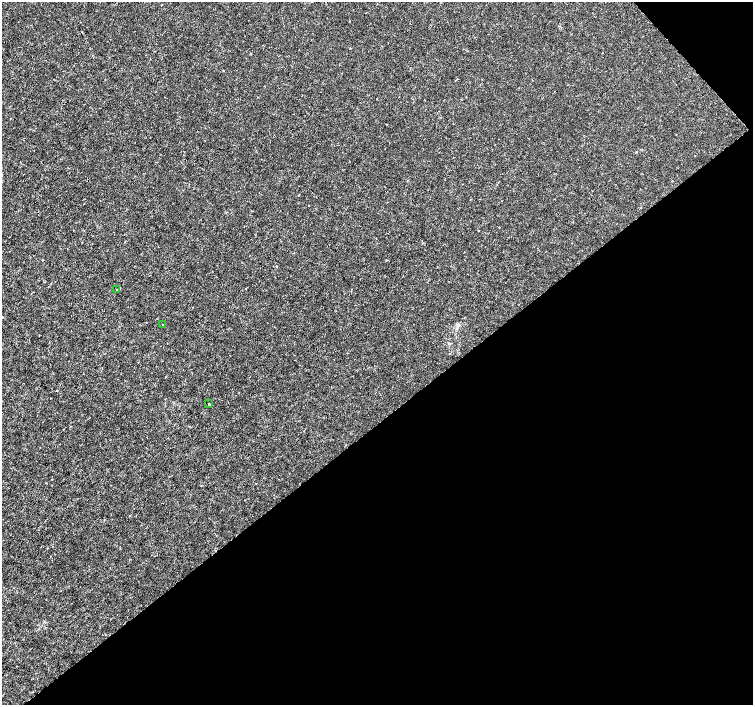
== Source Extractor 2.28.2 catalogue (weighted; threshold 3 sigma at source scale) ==
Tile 12 of 4 x 4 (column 4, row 3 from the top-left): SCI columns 4510-6010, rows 1615-3019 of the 6011 x 5972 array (HDU 1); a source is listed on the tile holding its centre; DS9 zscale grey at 2 x 2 block average (1 PNG px = mean of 2 x 2 image px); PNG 755 x 707 px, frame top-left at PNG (2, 2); each listed source drawn as its Kron ellipse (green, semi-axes under 4 px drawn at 4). Shown black and unused: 41% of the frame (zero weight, under 3 of 4 exposures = <1% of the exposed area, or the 3 px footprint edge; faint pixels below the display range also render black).
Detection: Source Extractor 2.28.2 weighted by HDU 2 'WHT'; one run over the whole footprint, this tile lists its part. Background -3.32e-04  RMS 0.0012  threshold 0.00538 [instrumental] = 3 sigma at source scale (4.5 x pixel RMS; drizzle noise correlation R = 1.50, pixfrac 1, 0.0396/0.0396 arcsec/px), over >= 5 px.
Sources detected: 3; all 3 listed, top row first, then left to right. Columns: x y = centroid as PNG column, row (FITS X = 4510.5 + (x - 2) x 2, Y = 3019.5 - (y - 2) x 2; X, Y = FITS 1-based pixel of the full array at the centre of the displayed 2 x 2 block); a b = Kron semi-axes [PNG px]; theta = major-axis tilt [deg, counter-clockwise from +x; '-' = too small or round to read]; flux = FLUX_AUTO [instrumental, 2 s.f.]
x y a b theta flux
116 290 2 2 - 0.39
162 325 2 2 - 0.12
209 404 2 2 - 0.25